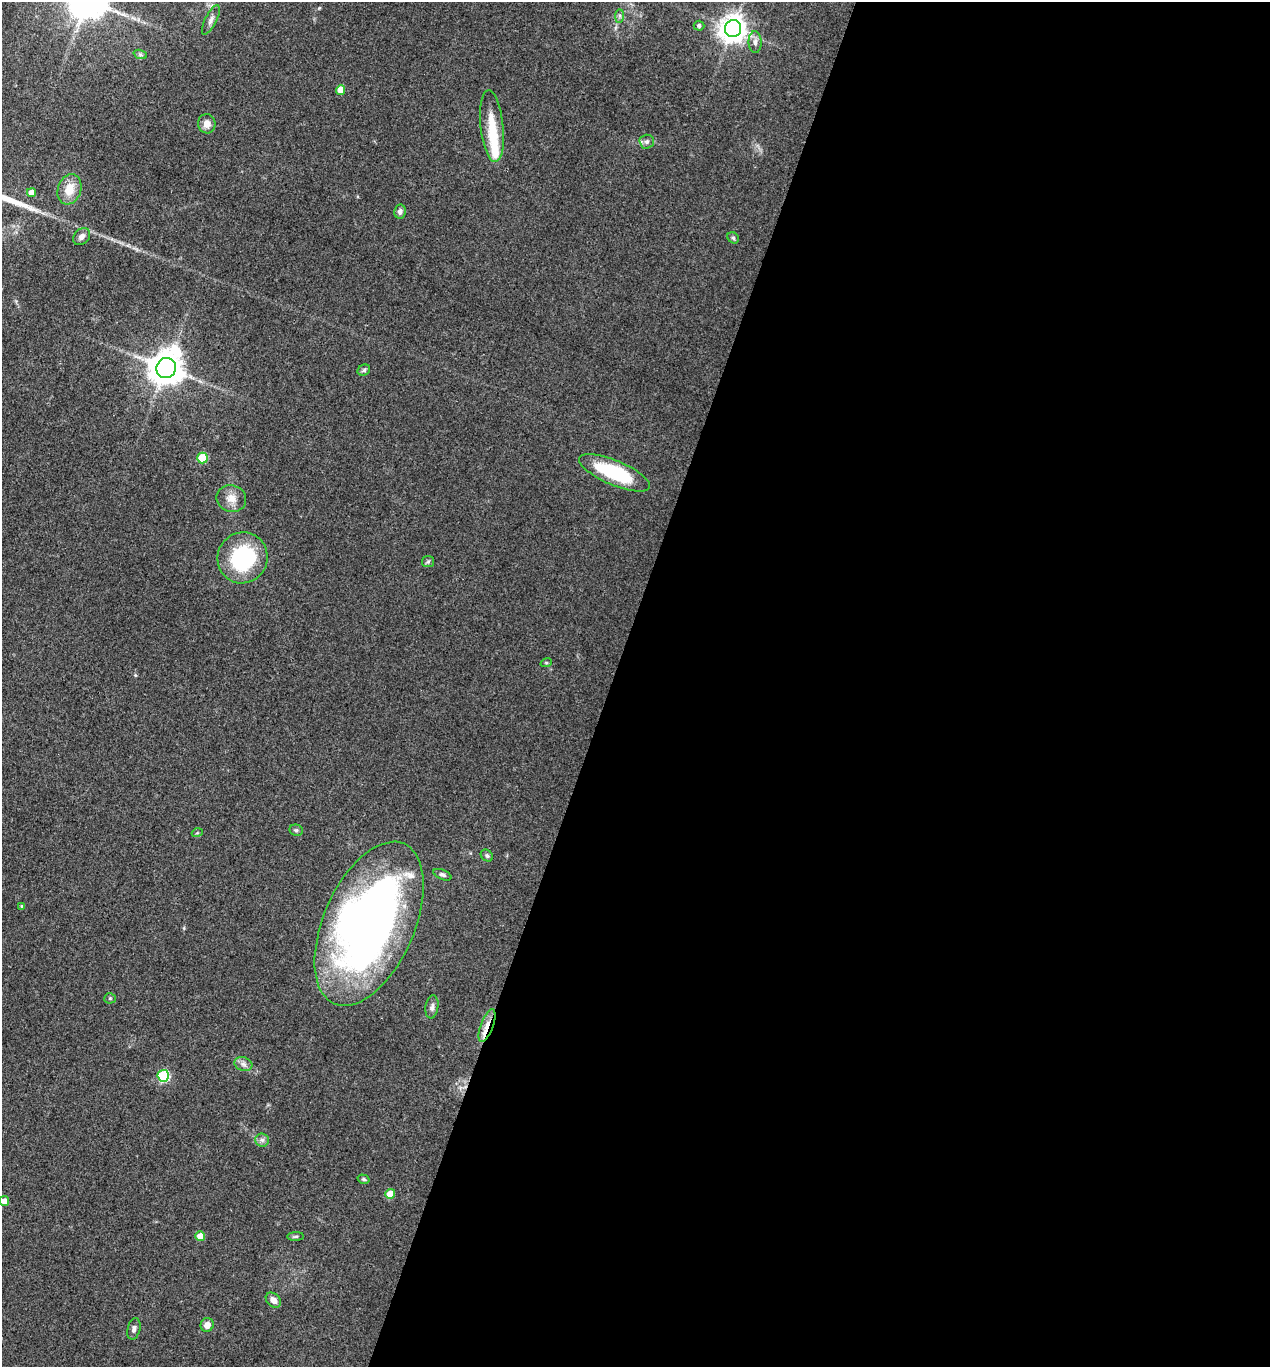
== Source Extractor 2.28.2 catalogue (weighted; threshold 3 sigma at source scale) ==
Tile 12 of 4 x 4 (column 4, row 3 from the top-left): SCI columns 4071-5338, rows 1366-2730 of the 5474 x 5460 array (HDU 1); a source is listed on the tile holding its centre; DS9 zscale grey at full resolution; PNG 1272 x 1369 px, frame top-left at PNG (2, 2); each listed source drawn as its Kron ellipse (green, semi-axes under 4 px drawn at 4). Shown black and unused: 52% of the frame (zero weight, under 3 of 4 exposures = <1% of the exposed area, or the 3 px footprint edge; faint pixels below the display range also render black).
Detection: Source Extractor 2.28.2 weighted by HDU 2 'WHT'; one run over the whole footprint, this tile lists its part. Background 0.0922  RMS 0.0059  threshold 0.0264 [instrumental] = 3 sigma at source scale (4.5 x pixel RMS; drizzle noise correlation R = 1.50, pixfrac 1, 0.05/0.05 arcsec/px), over >= 5 px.
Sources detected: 47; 2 inside a brighter object's white glare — neither listed nor drawn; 2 inside a brighter listed object's ellipse — not listed separately; the other 43 listed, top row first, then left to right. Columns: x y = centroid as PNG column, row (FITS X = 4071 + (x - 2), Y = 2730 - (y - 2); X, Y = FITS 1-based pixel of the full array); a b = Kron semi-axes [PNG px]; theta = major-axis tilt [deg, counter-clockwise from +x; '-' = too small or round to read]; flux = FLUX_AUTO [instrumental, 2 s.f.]
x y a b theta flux
620 16 7 4 90 1.2
211 20 16 5 63 2.7
699 26 5 5 - 1.4
733 29 8 8 - 660
755 42 11 6 -89 2.6
140 54 7 4 -19 1
341 90 5 4 - 7.4
207 124 9 8 - 4.5
492 126 36 11 -84 15
647 142 7 7 - 1.9
69 189 16 11 72 9.5
31 193 4 4 - 5
400 212 7 6 - 2.2
82 237 9 7 46 2.9
733 238 6 5 - 1
166 368 10 9 - 1300
364 370 6 5 - 1.2
203 458 5 5 - 22
614 473 38 12 -23 42
231 498 15 13 -20 6.4
242 558 26 25 - 54
428 562 6 5 - 1
546 663 6 3 18 0.63
296 830 7 5 -23 1.2
197 833 5 3 - 0.6
487 856 7 5 -40 1.2
442 875 10 4 -23 1.5
22 906 4 4 - 0.79
369 924 87 45 66 410
110 998 5 5 - 0.84
432 1007 11 6 81 2.1
487 1026 17 6 70 5.3
243 1064 9 6 -17 2.4
163 1076 6 6 - 51
262 1140 7 7 - 1.9
363 1179 6 4 -17 1
390 1194 5 5 - 9.2
4 1201 5 5 - 4.3
200 1236 5 5 - 8.4
296 1236 8 4 1 1.1
273 1300 9 6 -43 3.9
207 1325 7 6 - 3.8
134 1329 11 6 76 2.2
Overlapping masked pixels (flux is a lower limit): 1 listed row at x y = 487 1026